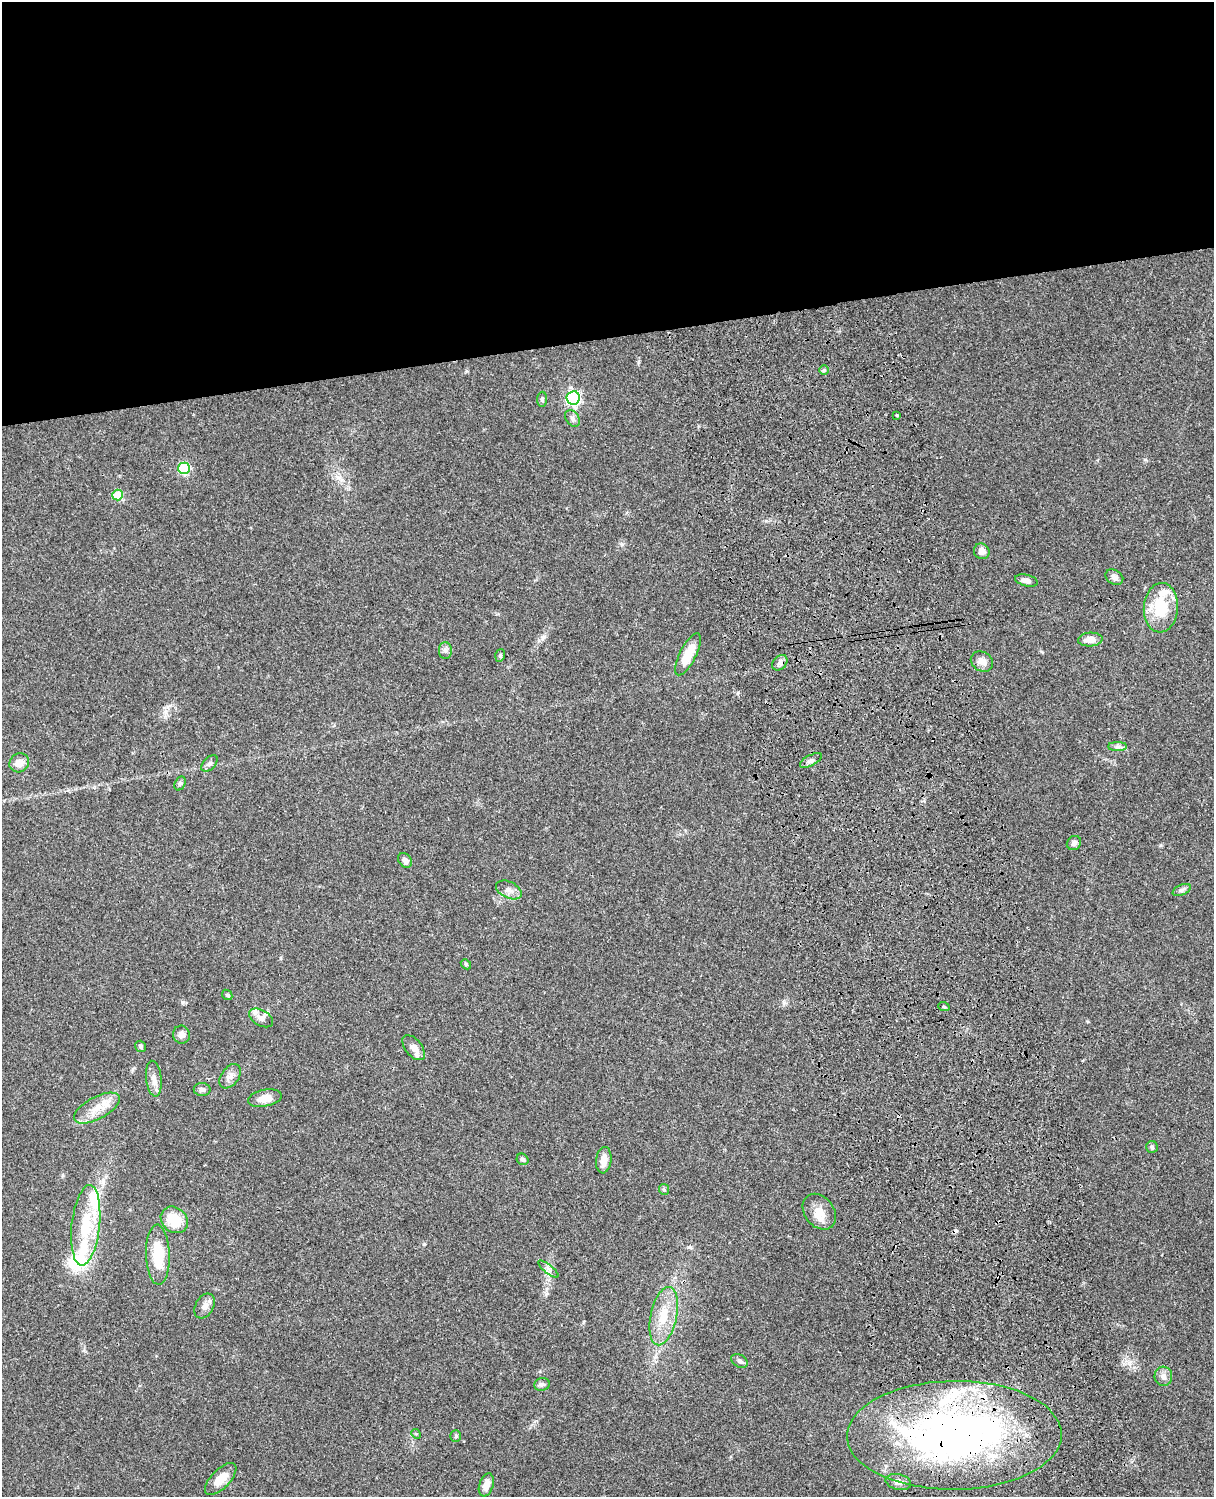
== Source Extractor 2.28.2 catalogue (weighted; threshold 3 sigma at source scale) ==
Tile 2 of 4 x 3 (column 2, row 1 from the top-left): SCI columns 1333-2544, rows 3269-4763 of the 5087 x 4927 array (HDU 1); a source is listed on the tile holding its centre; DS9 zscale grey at full resolution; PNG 1216 x 1499 px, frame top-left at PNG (2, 2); each listed source drawn as its Kron ellipse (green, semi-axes under 4 px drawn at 4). Shown black and unused: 23% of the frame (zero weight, under 3 of 4 exposures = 6% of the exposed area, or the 3 px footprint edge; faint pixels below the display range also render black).
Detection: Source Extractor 2.28.2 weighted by HDU 2 'WHT'; one run over the whole footprint, this tile lists its part. Background 0.0867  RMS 0.0062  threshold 0.0278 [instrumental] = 3 sigma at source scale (4.5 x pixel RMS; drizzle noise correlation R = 1.50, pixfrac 1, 0.05/0.05 arcsec/px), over >= 5 px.
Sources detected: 68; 2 inside a brighter object's white glare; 2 cosmic-ray / hot-pixel residue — neither listed nor drawn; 6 inside a brighter listed object's ellipse — not listed separately; the other 58 listed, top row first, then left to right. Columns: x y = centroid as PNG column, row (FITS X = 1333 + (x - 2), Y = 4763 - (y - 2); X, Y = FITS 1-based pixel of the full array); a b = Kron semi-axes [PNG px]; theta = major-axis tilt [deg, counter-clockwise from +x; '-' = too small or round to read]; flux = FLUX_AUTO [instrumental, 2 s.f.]
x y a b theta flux
824 370 5 5 - 0.87
573 398 7 6 - 130
542 399 7 5 89 1.2
897 415 4 3 - 0.87
572 418 9 6 -54 2
184 468 6 6 - 43
118 495 5 5 - 22
982 551 8 7 - 3.5
1114 577 9 7 -31 2.9
1026 580 12 5 -13 2.9
1161 608 25 17 86 24
1090 639 12 7 3 5.7
445 650 8 6 -89 1.7
688 654 23 8 63 15
500 655 6 4 71 0.92
982 661 12 9 -33 3.9
780 663 9 6 45 2.2
1117 747 9 4 0 1.6
811 760 12 5 28 2
19 763 10 9 - 5.7
209 763 10 6 46 1.7
180 783 7 5 63 1.2
1074 843 8 6 41 2.1
405 860 8 6 -52 2.6
509 890 14 8 -26 3.6
1182 890 10 5 25 1.7
466 964 6 4 -47 0.85
227 995 6 4 -45 0.82
944 1007 6 3 -19 0.75
261 1018 13 7 -30 3.1
181 1035 9 8 - 3
141 1046 6 5 - 1.2
413 1048 15 8 -51 5
230 1076 14 8 54 3.7
154 1079 18 7 -84 4.4
202 1089 8 6 -1 1.8
265 1098 17 8 11 6.1
97 1108 25 11 28 11
1152 1147 6 6 - 1.2
523 1159 6 5 - 1.4
604 1160 13 7 84 5.7
664 1189 5 5 - 0.88
819 1212 19 14 -52 8.8
174 1220 14 12 -39 14
86 1225 40 14 84 26
158 1255 30 12 -88 21
548 1269 12 4 -39 2
205 1306 13 9 60 3.9
664 1316 30 13 78 16
740 1361 9 6 -30 1.7
1163 1376 9 9 - 3
542 1384 8 6 12 1.6
416 1434 5 4 - 0.67
954 1435 107 54 1 310
456 1436 6 5 - 0.91
221 1479 20 9 46 9.3
898 1482 13 7 -13 3.4
486 1485 12 7 71 4.8
Overlapping masked pixels (flux is a lower limit): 1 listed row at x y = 954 1435
Unlisted compact peaks at least as high as the median listed source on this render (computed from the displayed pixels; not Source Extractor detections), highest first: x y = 424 1244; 1145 459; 182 1002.